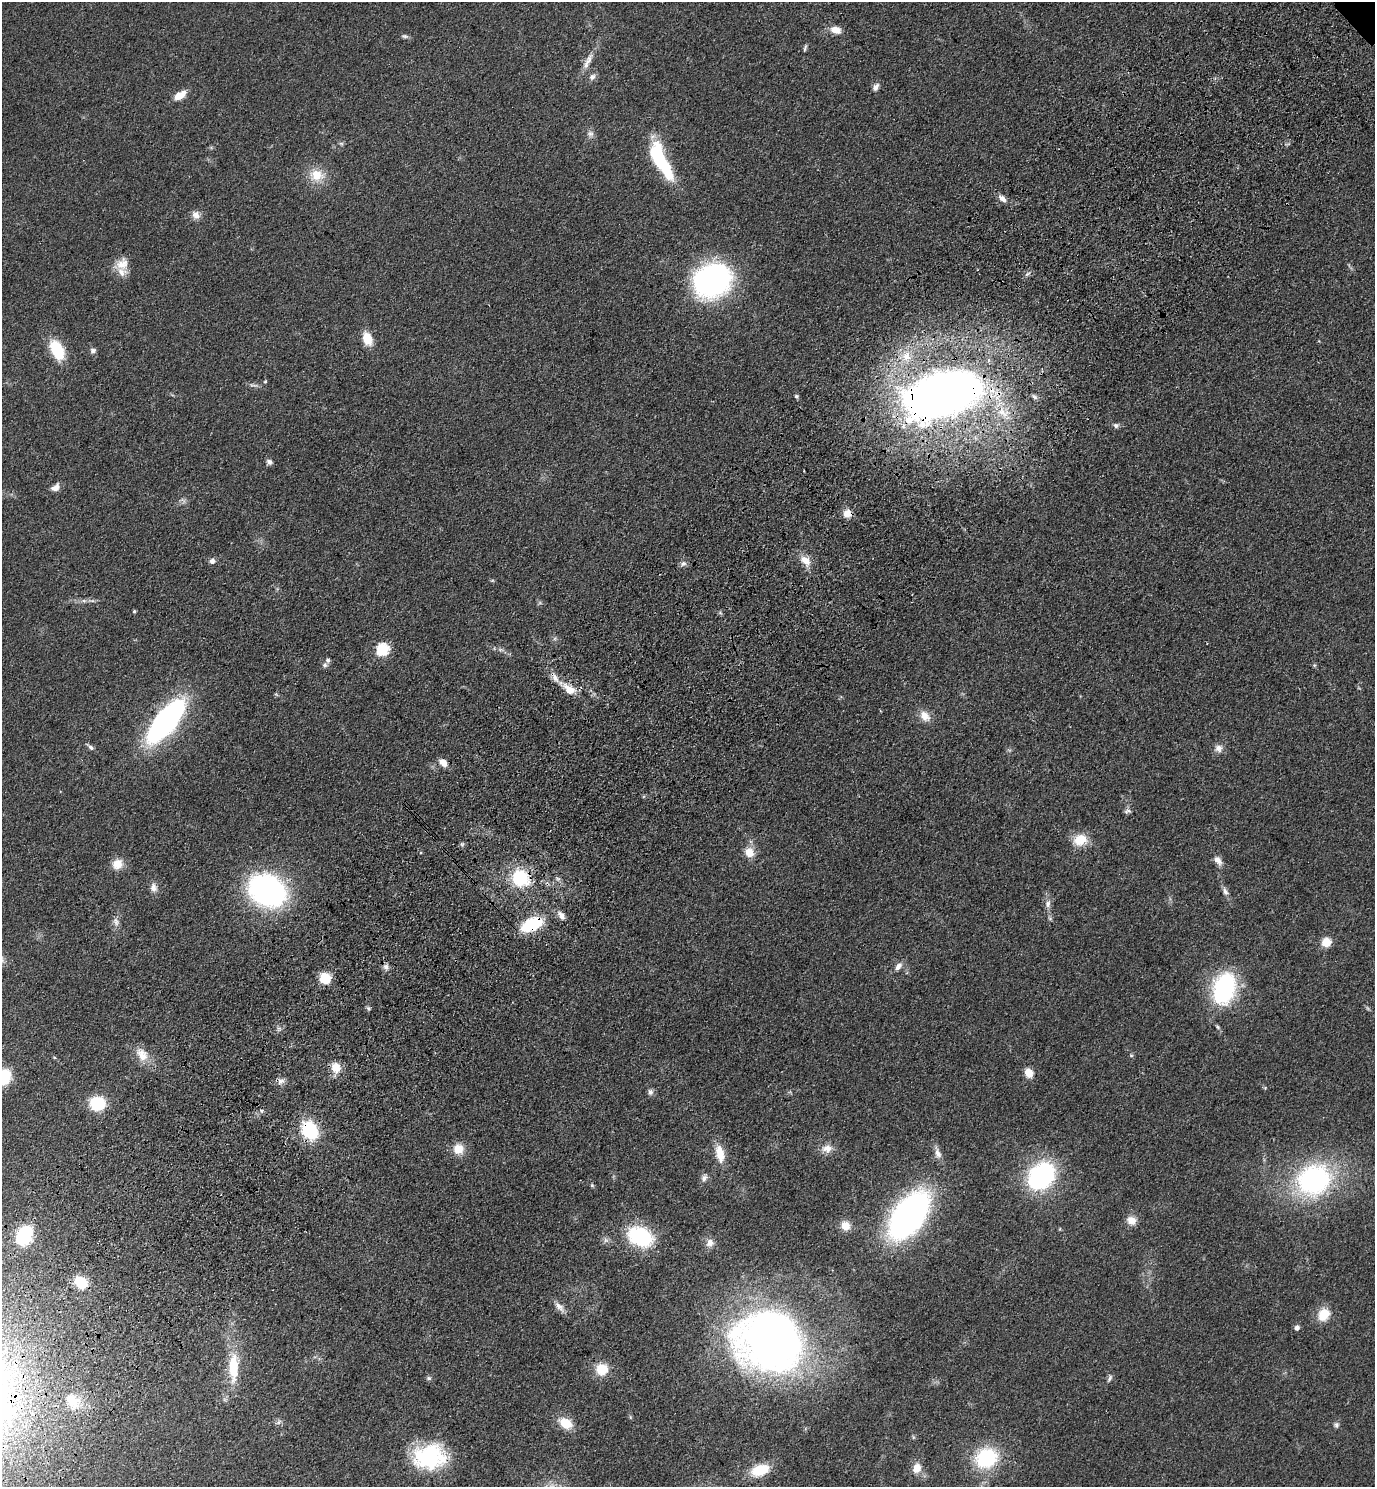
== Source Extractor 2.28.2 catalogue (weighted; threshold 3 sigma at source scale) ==
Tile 7 of 4 x 4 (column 3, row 2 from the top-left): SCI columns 3126-4498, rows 3058-4542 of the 6111 x 6115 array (HDU 1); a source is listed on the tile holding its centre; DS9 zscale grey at full resolution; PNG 1377 x 1489 px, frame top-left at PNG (2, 2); no overlay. Shown black and unused: <1% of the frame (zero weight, under 3 of 4 exposures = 6% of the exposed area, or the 3 px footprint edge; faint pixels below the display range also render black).
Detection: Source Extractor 2.28.2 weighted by HDU 2 'WHT'; one run over the whole footprint, this tile lists its part. Background 0.0752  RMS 0.0062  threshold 0.0277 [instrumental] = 3 sigma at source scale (4.5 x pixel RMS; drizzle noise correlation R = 1.50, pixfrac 1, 0.05/0.05 arcsec/px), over >= 5 px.
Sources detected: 110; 1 too faint to see at this stretch — not listed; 3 inside a brighter listed object's ellipse — not listed separately; the other 106 listed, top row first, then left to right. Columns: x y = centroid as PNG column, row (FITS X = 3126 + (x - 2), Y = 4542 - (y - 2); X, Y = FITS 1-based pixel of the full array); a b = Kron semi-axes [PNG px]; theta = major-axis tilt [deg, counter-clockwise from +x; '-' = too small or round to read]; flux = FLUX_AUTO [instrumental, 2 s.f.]
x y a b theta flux
836 30 10 7 -18 7.1
405 36 8 5 -8 1.4
805 48 10 4 72 1.2
588 61 28 7 64 6.2
592 77 10 8 44 2.4
876 87 10 6 60 2.7
179 95 13 7 33 8.7
590 134 10 8 -14 2.5
341 143 7 4 -1 0.98
661 160 40 12 -63 57
317 175 19 15 -11 12
1002 199 11 6 -41 3.6
196 215 11 9 -52 4
122 264 20 14 29 8.5
712 280 38 31 25 130
367 339 13 9 -70 12
57 350 22 12 -65 23
93 350 7 6 - 1.8
907 356 15 12 -86 8.9
265 381 5 4 - 0.73
942 394 73 37 19 490
796 396 6 5 - 1
1002 412 17 8 -43 7
1116 425 7 6 - 1.7
269 462 8 6 -33 2.1
55 487 11 7 42 3.6
847 513 11 10 - 5.4
805 560 17 10 -36 7
212 561 7 6 - 2.5
683 564 9 6 26 2
84 601 6 5 - 1.1
134 611 4 3 - 0.89
382 649 6 6 - 74
501 650 7 4 -18 1.3
325 665 7 6 - 1.6
555 677 17 7 -59 4.7
569 689 17 10 -36 8.5
925 716 15 11 -48 6.7
165 721 31 12 51 250
90 747 9 5 -47 1.8
1219 748 11 10 - 3.7
443 762 10 7 -43 5.2
1127 811 10 5 18 1.5
1080 840 16 13 18 12
749 852 13 10 -59 7.8
1218 861 13 8 -53 3.7
117 864 13 12 - 7.7
520 878 17 16 - 35
153 888 12 9 -79 3.7
267 890 26 20 -28 200
1225 891 12 6 -65 2.6
1048 904 10 7 -86 2.9
561 915 12 7 -53 3.5
116 922 14 6 -83 3.2
532 924 20 11 25 37
1326 942 9 9 - 8.9
2 960 9 5 -66 2
898 966 11 7 56 3.3
386 967 9 7 -73 2.3
325 978 10 9 - 15
1224 988 25 17 76 89
368 1008 5 5 - 1.2
1218 1027 7 4 -38 1
142 1055 21 14 -59 9.8
1131 1055 5 5 - 0.84
54 1057 5 3 - 0.52
336 1067 13 11 -60 8.4
1029 1073 9 8 - 7.7
4 1077 13 11 62 29
281 1081 10 7 23 2.9
650 1092 9 7 90 2.1
97 1103 10 9 - 40
262 1111 6 5 - 1.2
310 1130 17 13 -59 39
827 1148 15 11 1 5.7
458 1149 12 12 - 8.9
938 1153 17 8 -73 4.3
720 1154 23 10 -78 10
1041 1176 29 22 48 79
704 1178 11 7 58 2.4
1314 1180 35 31 28 110
592 1185 5 5 - 0.79
909 1215 35 19 54 320
1131 1220 12 10 -20 5.6
845 1226 12 11 - 6.6
24 1235 14 10 63 48
640 1237 21 14 -26 59
710 1243 11 10 - 4.5
81 1282 13 10 -39 19
559 1307 18 7 -47 4
1324 1315 16 13 55 12
1297 1328 7 6 - 2.1
770 1340 62 52 -13 470
233 1367 34 11 -90 24
602 1369 12 11 - 14
429 1378 7 5 12 1.2
1109 1378 11 5 63 1.5
76 1401 22 13 76 8.9
6 1412 54 36 23 98
279 1422 7 5 62 1.6
565 1423 16 11 -32 12
1336 1425 8 7 - 1.6
430 1456 35 26 6 53
986 1458 20 17 31 50
917 1468 11 9 76 7.4
760 1470 20 11 18 18
Overlapping masked pixels (flux is a lower limit): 8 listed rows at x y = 942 394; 1002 412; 847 513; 555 677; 520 878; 532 924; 310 1130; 6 1412
Isophote crosses this tile's border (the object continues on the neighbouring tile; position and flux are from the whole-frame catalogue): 3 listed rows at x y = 2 960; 4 1077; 6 1412